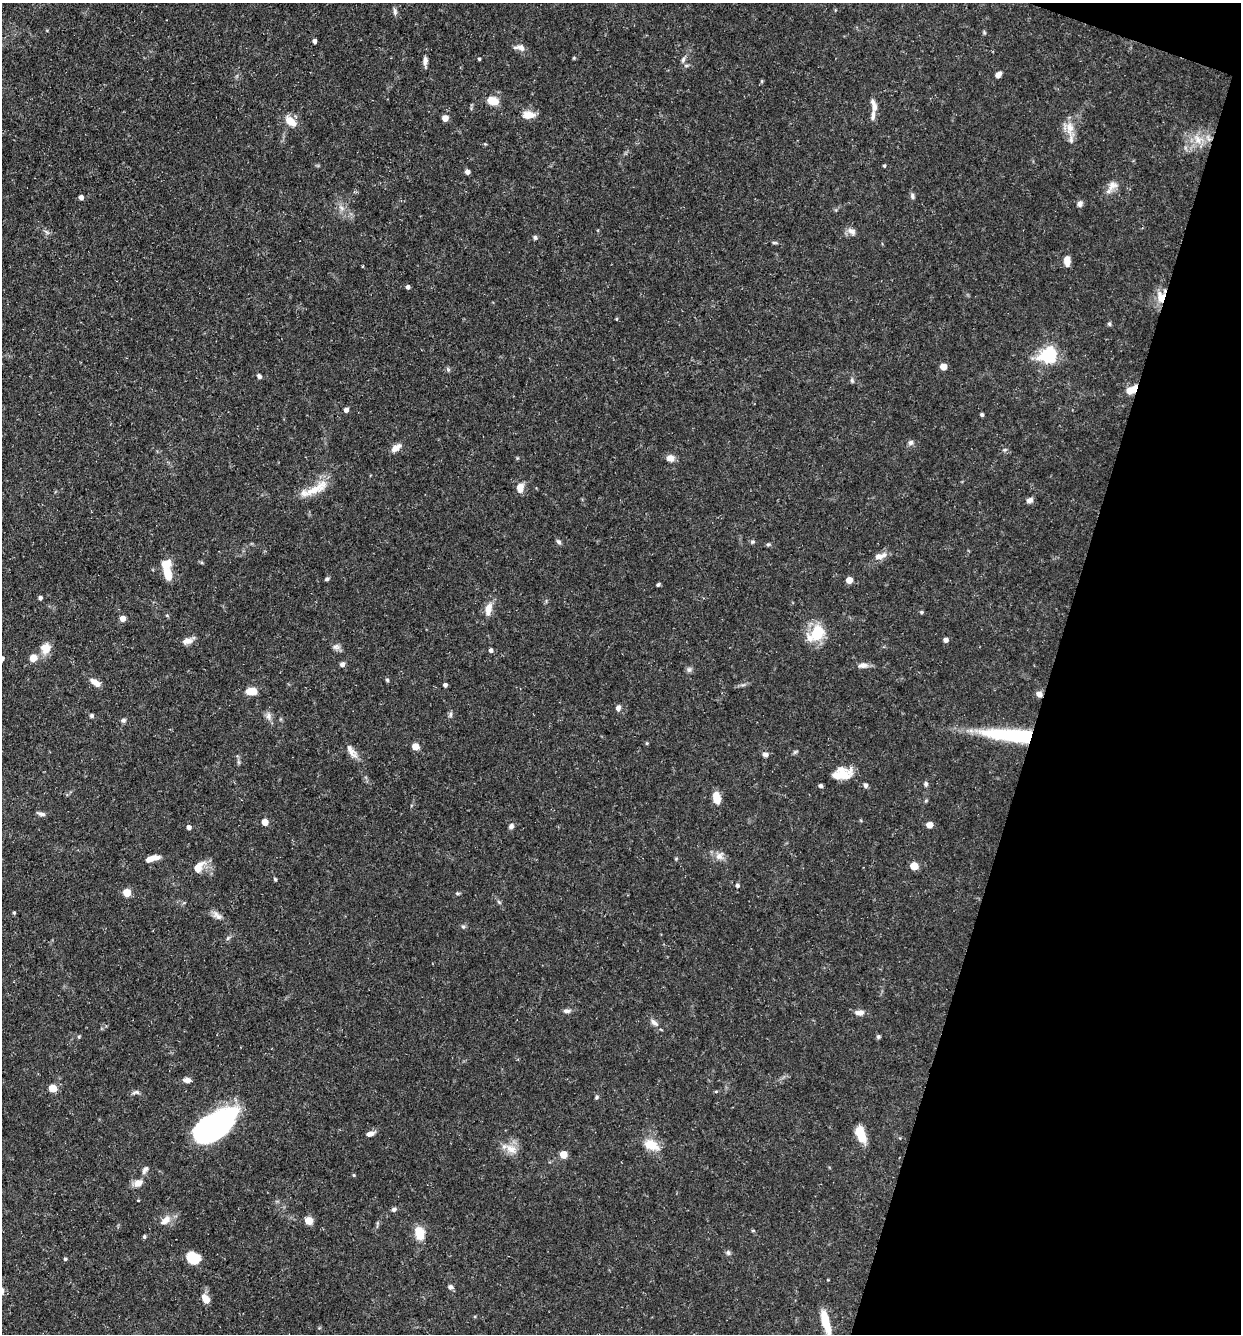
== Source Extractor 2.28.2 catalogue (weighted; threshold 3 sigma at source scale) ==
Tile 8 of 4 x 4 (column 4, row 2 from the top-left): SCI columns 3974-5212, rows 2663-3994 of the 5340 x 5325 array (HDU 1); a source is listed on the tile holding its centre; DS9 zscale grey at full resolution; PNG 1243 x 1336 px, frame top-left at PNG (2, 3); no overlay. Shown black and unused: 16% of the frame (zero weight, under 3 of 5 exposures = <1% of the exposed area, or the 3 px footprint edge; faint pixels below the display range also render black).
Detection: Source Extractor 2.28.2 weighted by HDU 2 'WHT'; one run over the whole footprint, this tile lists its part. Background 0.0954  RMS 0.0044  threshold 0.0199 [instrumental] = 3 sigma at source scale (4.5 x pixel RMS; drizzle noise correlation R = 1.50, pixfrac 1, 0.05/0.05 arcsec/px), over >= 5 px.
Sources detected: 144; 6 inside a brighter listed object's ellipse — not listed separately; the other 138 listed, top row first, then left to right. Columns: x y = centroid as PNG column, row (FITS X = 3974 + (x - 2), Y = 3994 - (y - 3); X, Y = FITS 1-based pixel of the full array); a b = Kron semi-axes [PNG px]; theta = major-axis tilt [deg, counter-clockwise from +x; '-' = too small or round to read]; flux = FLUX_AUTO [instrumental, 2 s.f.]
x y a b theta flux
395 11 11 5 -81 1.2
315 41 4 4 - 1.7
520 48 15 7 -8 2.4
574 58 5 4 - 0.45
479 59 3 3 - 0.53
683 59 9 5 66 1.2
425 61 11 6 84 2
998 74 7 5 49 2.6
762 81 6 4 72 0.51
493 101 13 9 -14 5.6
874 106 16 6 -76 3
529 115 14 9 2 5
445 118 5 5 - 5
290 121 15 8 -42 6.2
1070 128 20 10 -89 5.6
1198 139 16 11 -50 6.2
884 166 4 3 - 0.6
467 172 5 5 - 1.4
1112 185 18 10 44 3.9
912 196 8 5 -81 1.1
81 197 4 4 - 2.2
1080 204 8 6 73 1.5
341 208 8 5 -59 1.6
852 231 12 7 -28 2.3
47 232 9 3 -45 0.84
535 237 5 5 - 0.99
774 242 8 4 -1 0.7
1067 261 11 7 -85 3.8
408 287 4 4 - 1.3
1161 297 16 10 -76 6.5
617 319 5 3 - 0.44
1109 324 6 5 - 0.7
1049 355 7 6 - 130
943 367 5 5 - 8.2
259 376 6 5 - 1
852 380 7 5 -69 0.83
1129 391 10 9 - 3.9
346 410 4 4 - 2
982 415 4 4 - 0.8
911 443 7 7 - 1.5
396 448 12 7 38 3.3
1005 449 6 4 20 0.61
670 458 9 8 - 2.9
520 487 10 7 85 4.6
314 489 46 10 25 10
1030 500 8 6 23 1.8
559 542 7 5 -45 1
752 542 6 5 - 0.79
768 544 6 4 0 0.68
881 556 18 7 17 3.5
167 575 12 7 -77 8.8
327 579 5 4 - 0.91
849 580 5 5 - 6.5
658 585 4 4 - 0.86
40 598 5 5 - 1
488 609 17 8 78 4.7
922 612 5 4 - 0.73
123 618 4 4 - 4.9
816 633 19 12 46 17
946 640 4 4 - 2.3
187 641 14 8 10 2.7
336 647 10 8 -5 1.8
45 648 13 12 - 5.1
491 650 5 4 - 1.4
2 658 4 4 - 1.1
33 658 5 5 - 8.7
342 664 6 6 - 1.5
863 665 12 7 7 2.5
689 669 8 6 69 1.1
387 680 5 4 - 0.67
95 683 13 7 -34 3.5
445 685 4 4 - 1.3
252 691 9 6 2 8.2
1039 694 7 6 - 2.4
618 708 7 6 - 1.5
450 714 9 4 89 0.98
92 716 6 5 - 0.8
268 716 11 8 -80 2.2
123 720 7 5 14 1.1
1011 735 58 12 -5 48
647 743 5 4 - 0.45
415 746 5 5 - 8.7
351 751 22 8 -56 3.6
795 752 6 5 - 0.69
765 754 7 5 -13 1.6
239 762 7 4 -89 0.77
843 774 22 13 16 7.4
926 784 6 5 - 1
865 785 6 5 - 1.3
820 786 4 4 - 1.3
716 797 12 7 -79 6.1
41 814 11 4 -14 1.3
265 822 5 4 - 7.3
929 825 5 5 - 5.6
511 826 7 6 - 1.4
189 827 5 5 - 1.5
720 856 12 11 - 3.2
152 858 15 5 16 4.3
914 866 5 5 - 12
198 867 16 10 52 5.5
275 879 4 4 - 0.59
737 886 5 4 - 1.1
127 892 5 5 - 15
457 893 6 4 5 0.66
14 913 4 4 - 0.51
217 916 16 8 -43 2.6
463 927 6 5 - 0.84
228 938 6 4 70 0.73
567 1011 9 5 -1 1.4
859 1013 11 6 2 2.9
654 1023 12 6 -42 2.2
79 1037 5 4 - 0.56
878 1037 6 6 - 0.77
187 1080 9 6 -5 2
52 1088 5 5 - 16
716 1091 5 3 - 0.44
136 1092 11 5 4 1.3
596 1097 5 4 - 0.66
214 1127 42 20 37 110
370 1134 8 5 17 2.5
861 1134 16 8 -68 9.6
651 1145 19 12 -23 8.2
511 1149 18 12 -36 5.6
563 1154 5 5 - 11
145 1170 12 6 56 1.6
354 1175 4 4 - 0.49
138 1183 12 9 29 3.7
394 1209 6 6 - 1.1
166 1220 14 8 44 4.2
309 1221 5 5 - 14
419 1233 11 8 -75 11
144 1237 5 5 - 0.73
728 1253 7 5 -69 0.99
192 1258 11 9 -22 13
65 1259 4 4 - 0.74
451 1287 7 6 - 1.3
205 1299 10 7 -55 4.4
825 1322 24 7 -75 10
Overlapping masked pixels (flux is a lower limit): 3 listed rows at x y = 1161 297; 1039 694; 1011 735
Isophote crosses this tile's border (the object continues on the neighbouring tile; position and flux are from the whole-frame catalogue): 1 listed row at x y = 2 658